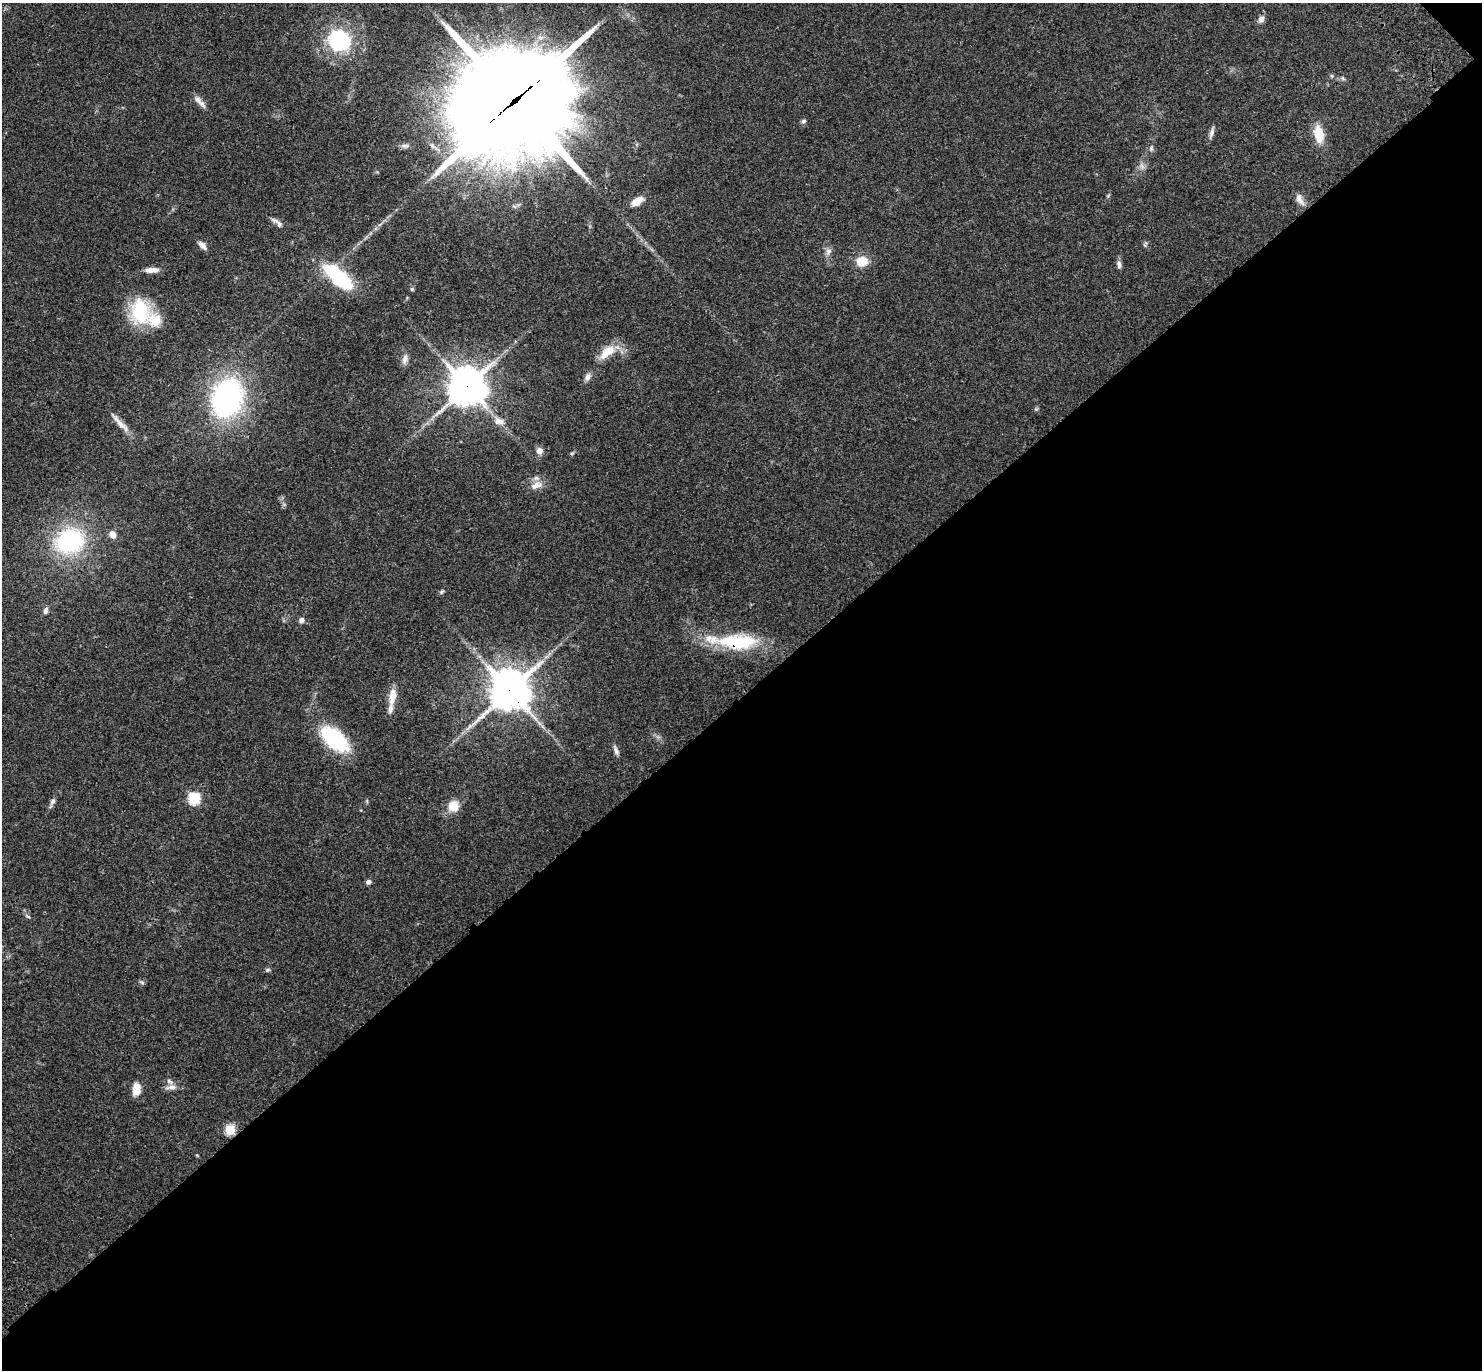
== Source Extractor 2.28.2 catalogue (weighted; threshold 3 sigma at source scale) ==
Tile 12 of 4 x 4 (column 4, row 3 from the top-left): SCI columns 4536-6015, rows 1614-2981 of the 6115 x 6104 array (HDU 1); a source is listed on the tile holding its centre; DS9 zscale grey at full resolution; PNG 1484 x 1372 px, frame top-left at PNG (2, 3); no overlay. Shown black and unused: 49% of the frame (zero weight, under 3 of 4 exposures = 6% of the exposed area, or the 3 px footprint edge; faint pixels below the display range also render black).
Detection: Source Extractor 2.28.2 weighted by HDU 2 'WHT'; one run over the whole footprint, this tile lists its part. Background 0.0501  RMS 0.0055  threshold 0.0245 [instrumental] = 3 sigma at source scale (4.5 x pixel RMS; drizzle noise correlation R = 1.50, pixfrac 1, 0.05/0.05 arcsec/px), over >= 5 px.
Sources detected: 58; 5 inside a brighter listed object's ellipse — not listed separately; the other 53 listed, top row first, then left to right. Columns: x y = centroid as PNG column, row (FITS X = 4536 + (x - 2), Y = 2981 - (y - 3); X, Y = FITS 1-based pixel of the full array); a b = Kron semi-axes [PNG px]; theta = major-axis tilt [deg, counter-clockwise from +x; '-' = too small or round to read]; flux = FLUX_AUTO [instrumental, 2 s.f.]
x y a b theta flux
1261 19 9 7 62 2.4
339 40 27 25 -36 41
1343 78 6 4 -59 0.84
198 100 14 8 -53 3.3
514 101 49 41 34 8700
804 121 6 5 - 1.2
1211 132 16 5 74 2.1
1319 134 20 10 -78 11
1151 148 8 5 65 1.2
1142 166 10 6 -69 2
1299 199 16 7 -63 3.4
637 201 13 7 31 6.8
277 222 19 6 -39 2.5
1145 244 8 4 71 0.89
202 245 13 6 -46 2.5
828 252 10 8 67 2.3
861 261 13 10 11 10
1119 264 9 6 -77 1.9
152 270 16 6 3 4.1
338 277 36 14 -41 38
412 289 5 5 - 0.8
140 311 31 24 -82 31
607 352 24 11 39 10
405 359 15 7 81 2.9
588 377 10 7 62 2.4
467 386 13 13 - 1100
227 398 29 22 71 130
1036 409 5 5 - 0.72
498 421 15 10 -16 4.6
119 423 31 6 -47 5.1
539 451 9 8 - 2.7
572 453 6 4 18 0.71
536 485 17 9 24 4.9
113 535 9 7 -61 3.1
70 541 20 16 21 77
441 592 7 5 35 0.87
45 611 9 6 76 1.8
301 620 6 5 - 2.4
738 642 53 19 0 34
510 690 14 14 - 1300
392 696 26 8 81 7
334 739 31 16 -41 44
616 750 12 6 -68 2
194 798 6 6 - 57
53 801 9 6 56 1.6
453 806 12 11 - 8.5
368 882 6 5 - 1.6
28 916 8 4 -27 0.96
268 970 7 5 21 0.92
142 982 8 4 -21 0.89
171 1087 16 7 3 3
136 1089 13 8 85 7.8
230 1130 5 5 - 30
Overlapping masked pixels (flux is a lower limit): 5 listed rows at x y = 514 101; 467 386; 738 642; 510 690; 230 1130